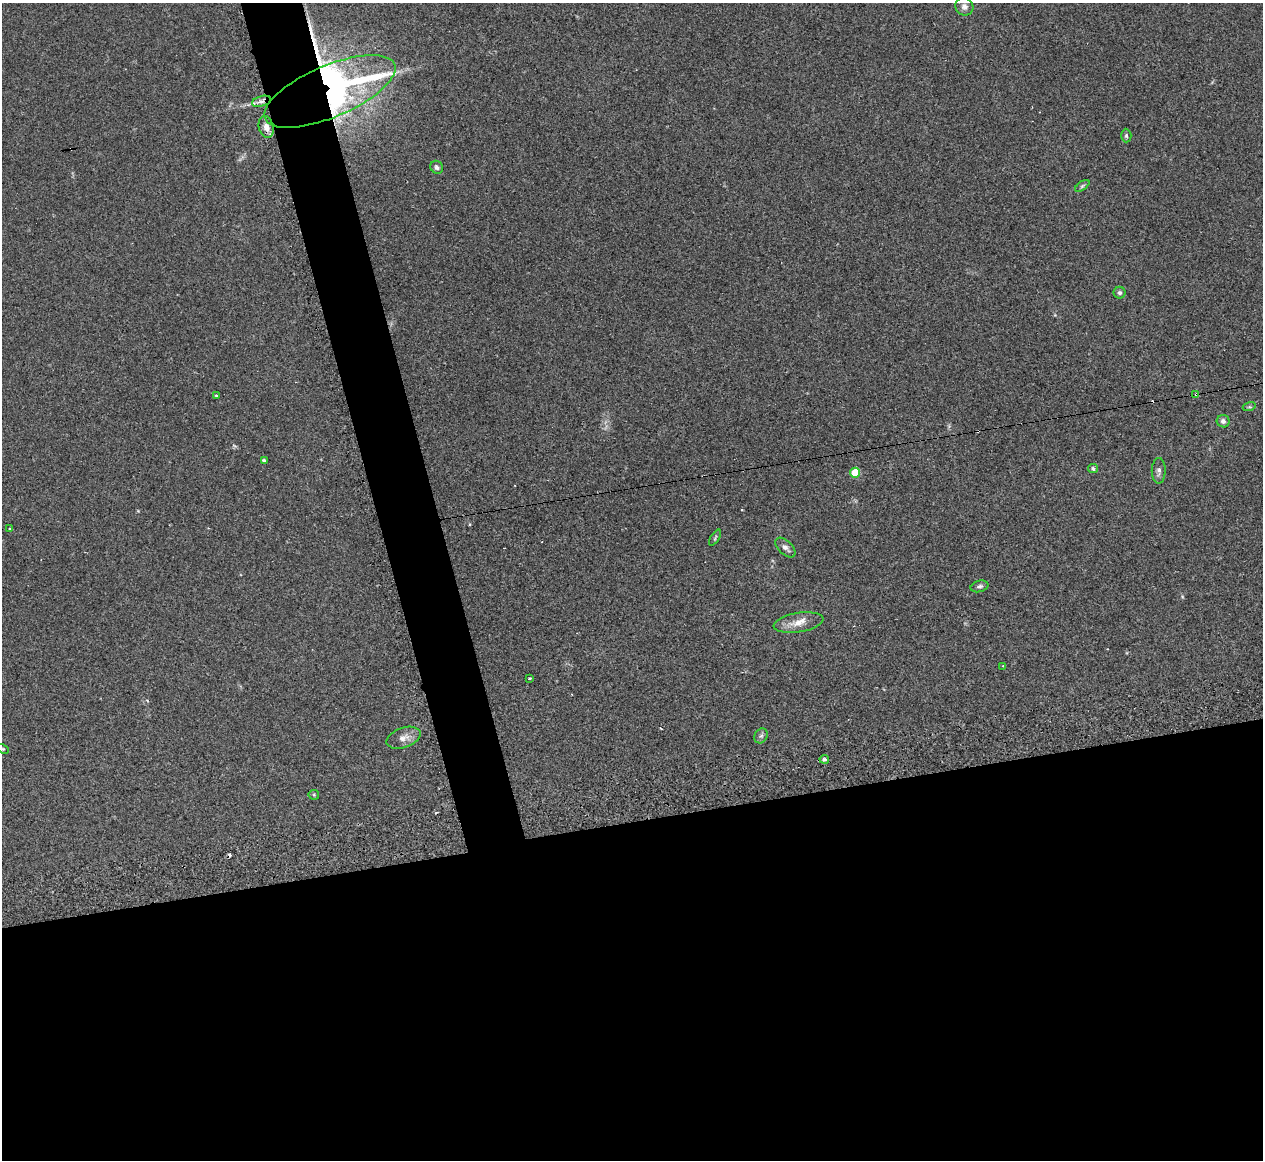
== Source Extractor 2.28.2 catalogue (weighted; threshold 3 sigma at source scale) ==
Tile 15 of 4 x 4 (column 3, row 4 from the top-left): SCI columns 2552-3812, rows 260-1417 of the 5073 x 5080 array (HDU 1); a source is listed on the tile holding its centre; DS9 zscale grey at full resolution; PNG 1265 x 1162 px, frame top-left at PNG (2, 3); each listed source drawn as its Kron ellipse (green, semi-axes under 4 px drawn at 4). Shown black and unused: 33% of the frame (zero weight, under 2 of 3 exposures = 2% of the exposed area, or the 3 px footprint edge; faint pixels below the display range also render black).
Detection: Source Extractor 2.28.2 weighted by HDU 2 'WHT'; one run over the whole footprint, this tile lists its part. Background 0.059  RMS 0.0071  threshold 0.0318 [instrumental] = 3 sigma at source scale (4.5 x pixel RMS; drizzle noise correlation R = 1.50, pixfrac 1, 0.05/0.05 arcsec/px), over >= 5 px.
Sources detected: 36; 1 inside a brighter object's white glare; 7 cosmic-ray / hot-pixel residue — neither listed nor drawn; the other 28 listed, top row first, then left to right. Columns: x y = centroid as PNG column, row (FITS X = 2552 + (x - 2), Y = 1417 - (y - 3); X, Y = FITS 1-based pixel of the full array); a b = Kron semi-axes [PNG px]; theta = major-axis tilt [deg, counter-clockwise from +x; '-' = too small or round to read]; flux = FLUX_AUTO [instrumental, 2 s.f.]
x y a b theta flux
964 7 9 8 - 3.6
330 91 70 26 23 390
262 101 10 5 17 2.9
266 127 11 7 -76 4.8
1126 136 7 5 -88 1.2
437 167 7 6 - 2
1082 186 8 4 36 1.1
1120 293 6 6 - 1.7
1196 394 3 3 - 1.9
216 395 3 3 - 2
1249 407 6 4 17 1
1223 421 6 6 - 2.8
264 461 4 3 - 1.8
1093 469 5 4 - 1.6
1159 471 13 7 89 2.8
855 473 5 5 - 21
9 529 3 3 - 1.2
715 538 9 3 57 1.1
785 547 12 6 -43 2.9
980 586 9 5 15 1.8
798 623 25 9 9 9.1
1003 666 3 2 - 1.3
529 679 3 3 - 1.2
761 736 8 6 61 1.7
403 738 18 10 19 5.6
3 749 6 4 -31 0.98
824 759 5 4 - 2.9
314 795 5 5 - 0.9
Overlapping masked pixels (flux is a lower limit): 4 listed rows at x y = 330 91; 262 101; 266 127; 1196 394
Isophote crosses this tile's border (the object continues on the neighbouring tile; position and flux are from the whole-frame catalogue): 1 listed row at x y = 3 749